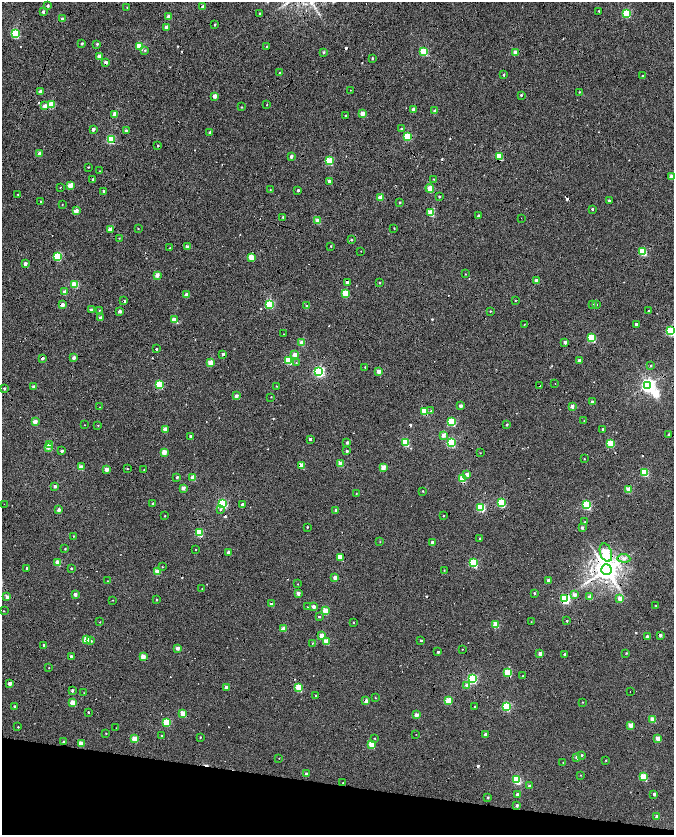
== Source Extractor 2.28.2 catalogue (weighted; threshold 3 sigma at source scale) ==
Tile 15 of 4 x 4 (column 3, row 4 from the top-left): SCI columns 2692-4034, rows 282-1946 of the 5378 x 7161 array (HDU 1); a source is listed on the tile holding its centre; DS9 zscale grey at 2 x 2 block average (1 PNG px = mean of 2 x 2 image px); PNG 676 x 837 px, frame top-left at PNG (2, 2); each listed source drawn as its Kron ellipse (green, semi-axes under 4 px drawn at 4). Shown black and unused: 11% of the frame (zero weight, under 7 of 14 exposures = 4% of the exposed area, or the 3 px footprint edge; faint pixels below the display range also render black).
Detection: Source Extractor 2.28.2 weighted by HDU 2 'WHT'; one run over the whole footprint, this tile lists its part. Background -0.013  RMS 0.0053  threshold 0.0217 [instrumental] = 3 sigma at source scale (4.09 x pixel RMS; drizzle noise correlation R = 1.36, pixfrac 0.8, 0.0396/0.0396 arcsec/px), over >= 5 px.
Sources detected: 372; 1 inside a brighter object's white glare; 49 cosmic-ray / hot-pixel residue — neither listed nor drawn; the other 322 listed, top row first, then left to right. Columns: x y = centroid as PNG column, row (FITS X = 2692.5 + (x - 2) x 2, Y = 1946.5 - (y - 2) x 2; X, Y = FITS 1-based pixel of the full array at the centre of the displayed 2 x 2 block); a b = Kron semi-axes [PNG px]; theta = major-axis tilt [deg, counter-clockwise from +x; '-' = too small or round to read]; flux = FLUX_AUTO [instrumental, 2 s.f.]
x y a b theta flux
48 6 2 2 - 3.1
127 7 2 2 - 0.57
203 7 2 2 - 7.2
599 11 2 2 - 1
43 12 3 2 - 3.1
259 13 2 2 - 0.83
627 13 3 3 - 63
169 16 3 2 - 13
62 19 3 2 - 3.1
215 25 3 2 - 1.4
166 27 2 2 - 7.5
15 34 3 3 - 83
82 43 3 2 - 1.9
97 44 3 2 - 1.6
140 46 3 3 - 40
266 47 3 2 - 1.1
145 50 3 3 - 1.2
324 52 3 3 - 2
424 52 3 3 - 51
515 52 3 2 - 14
99 56 2 2 - 11
372 58 2 2 - 1.4
106 62 2 2 - 5.3
280 73 2 2 - 1.7
504 75 3 2 - 1.7
642 76 2 2 - 1.2
350 90 2 2 - 0.38
40 92 2 2 - 7.9
579 92 2 2 - 0.71
521 95 2 2 - 1.5
215 96 2 2 - 12
51 105 3 3 - 37
267 105 2 2 - 0.63
45 106 3 2 - 9.3
241 107 2 2 - 0.73
414 110 2 2 - 11
435 111 2 2 - 7.4
362 113 2 2 - 16
115 114 2 2 - 16
345 115 2 2 - 1.1
93 129 2 2 - 6.2
401 129 3 2 - 1.3
126 131 2 2 - 3.1
210 132 2 2 - 4.4
407 136 3 3 - 43
111 139 3 3 - 82
158 146 2 2 - 1.1
39 154 2 2 - 9.5
291 156 2 2 - 5.6
499 156 3 3 - 35
329 161 3 3 - 51
88 167 2 2 - 0.64
99 171 2 2 - 0.36
672 177 2 2 - 11
93 179 2 2 - 2.9
434 179 3 2 - 0.72
329 181 2 2 - 6.7
70 186 3 3 - 24
60 187 2 2 - 0.5
430 188 4 2 - 22
270 190 3 2 - 0.61
298 190 2 2 - 2.8
104 191 2 2 - 2.8
18 194 3 2 - 0.61
380 197 2 2 - 12
439 197 2 2 - 1.6
609 201 3 2 - 2.6
41 202 2 2 - 0.73
400 203 2 2 - 1.3
62 205 2 2 - 0.53
592 209 3 2 - 1.2
76 211 3 2 - 14
431 213 3 3 - 35
478 215 2 2 - 1.9
283 217 2 2 - 1.5
521 218 2 2 - 1.2
318 221 3 2 - 20
394 228 2 2 - 0.72
110 229 3 2 - 15
138 229 3 2 - 0.55
119 238 2 2 - 0.63
351 240 2 2 - 1.5
331 246 2 2 - 0.93
187 247 2 2 - 9.4
170 248 2 2 - 0.56
361 251 2 2 - 0.34
643 252 3 3 - 46
58 256 3 3 - 68
251 257 3 2 - 30
25 264 2 2 - 7.6
465 274 2 2 - 0.53
157 275 2 2 - 13
536 281 2 2 - 10
347 282 2 2 - 7.7
379 283 2 2 - 0.9
75 284 3 3 - 40
65 292 2 2 - 13
345 293 3 3 - 35
186 294 2 2 - 9.8
124 301 3 2 - 3.3
515 301 2 2 - 0.52
269 304 3 3 - 76
592 304 2 2 - 1.5
62 305 2 2 - 10
596 305 2 2 - 0.57
307 306 2 2 - 5.9
91 310 2 2 - 3.3
99 310 3 2 - 0.67
120 311 2 2 - 5.6
490 311 2 2 - 0.69
648 311 2 2 - 1
100 318 2 2 - 4.8
174 320 2 2 - 17
524 324 2 2 - 0.46
636 324 2 2 - 3.3
670 331 3 3 - 85
284 334 2 2 - 3.9
592 338 3 3 - 59
565 342 2 2 - 5.2
302 343 3 2 - 17
156 349 2 2 - 1.7
223 354 3 2 - 2.6
295 355 2 2 - 14
42 358 3 2 - 5.8
74 358 2 2 - 5.8
289 360 3 3 - 54
579 360 2 2 - 4.5
211 363 3 2 - 23
296 363 2 2 - 0.68
651 366 3 3 - 1.2
365 367 2 2 - 0.76
319 372 3 3 - 160
378 372 2 2 - 12
555 383 2 2 - 0.29
160 385 3 3 - 51
648 385 4 4 - 360
33 386 2 2 - 1.5
276 386 2 2 - 0.63
540 386 2 2 - 1.1
4 389 2 2 - 2.6
236 396 2 2 - 7
271 397 2 2 - 0.44
592 402 2 2 - 2.4
460 406 2 2 - 5.4
572 406 2 2 - 7.3
100 407 2 2 - 0.35
424 411 3 3 - 40
431 411 2 2 - 0.82
584 421 2 2 - 0.51
35 422 2 2 - 14
452 422 3 3 - 58
507 424 2 2 - 1.7
84 425 2 2 - 0.35
98 425 3 2 - 0.9
165 429 2 2 - 14
603 429 2 2 - 2.7
668 434 2 2 - 1.2
443 435 2 2 - 12
191 436 2 2 - 5
310 439 2 2 - 2.8
347 442 3 2 - 2.4
405 442 3 3 - 52
451 442 3 3 - 87
611 443 3 3 - 43
49 445 2 2 - 9.6
48 447 3 2 - 11
62 451 2 2 - 3.9
347 451 2 2 - 2.8
164 452 3 2 - 16
480 453 2 2 - 0.46
584 459 2 2 - 0.62
341 463 3 2 - 22
302 465 3 2 - 18
81 467 2 2 - 17
383 467 3 2 - 18
106 469 2 2 - 11
127 469 2 2 - 0.75
144 470 2 2 - 0.57
644 472 3 3 - 60
467 474 2 2 - 7.8
177 477 2 2 - 2.3
193 477 2 2 - 19
462 479 3 3 - 35
55 486 2 2 - 5.1
183 488 2 2 - 9.3
628 490 3 2 - 19
423 491 2 2 - 0.77
356 493 2 2 - 0.66
153 503 3 2 - 0.72
222 503 3 3 - 120
501 503 3 3 - 75
4 504 2 2 - 0.88
242 504 2 2 - 3.7
587 505 3 3 - 92
481 507 3 3 - 71
59 510 2 2 - 6.9
220 510 3 2 - 1.1
336 510 2 2 - 4.4
165 516 2 2 - 0.6
443 516 2 2 - 0.66
585 522 3 2 - 1.5
307 527 2 2 - 1.1
582 527 3 2 - 3.2
199 533 3 3 - 52
73 536 2 2 - 0.62
480 538 2 2 - 1.1
380 542 2 2 - 0.4
432 543 2 2 - 7.6
65 549 2 2 - 0.93
196 549 2 2 - 0.45
228 552 2 2 - 5
606 553 9 6 -71 44
340 557 3 3 - 24
624 558 6 4 -4 3.5
58 562 3 2 - 26
473 563 3 3 - 90
162 567 2 2 - 0.6
27 568 2 2 - 3.8
71 568 2 2 - 1.1
444 570 2 2 - 0.6
606 570 5 5 - 1500
157 572 2 2 - 19
335 578 2 2 - 7.8
549 580 3 2 - 6.7
107 581 2 2 - 0.43
298 584 2 2 - 0.44
202 589 3 2 - 0.6
298 593 2 2 - 8
534 593 3 2 - 1.1
75 594 2 2 - 6.7
574 595 3 2 - 6
7 597 2 2 - 8.5
590 597 3 3 - 8
620 598 3 2 - 15
565 599 4 3 - 110
113 600 2 2 - 0.53
157 600 2 2 - 0.79
271 604 3 2 - 6.6
656 605 2 2 - 0.61
314 606 3 2 - 7.1
308 607 3 2 - 1.5
4 611 2 2 - 0.54
325 611 3 3 - 23
319 617 2 2 - 1.4
567 621 2 2 - 1.1
100 622 2 2 - 0.59
531 622 2 2 - 0.44
353 623 2 2 - 0.56
496 624 3 3 - 30
284 629 3 2 - 14
660 635 2 2 - 5
322 636 2 2 - 14
647 636 2 2 - 2.8
86 639 3 2 - 24
421 640 2 2 - 1.4
91 641 3 3 - 1.3
326 641 3 3 - 14
313 643 3 2 - 0.57
44 645 2 2 - 3
177 648 2 2 - 8.7
462 649 2 2 - 0.38
438 652 2 2 - 2.3
540 653 2 2 - 7.4
626 653 3 2 - 0.8
564 654 2 2 - 1.8
71 656 2 2 - 4.1
143 657 2 2 - 17
49 668 2 2 - 0.61
508 673 3 3 - 46
522 676 2 2 - 0.41
472 678 3 3 - 120
10 683 2 2 - 9.6
467 685 3 3 - 11
226 687 2 2 - 9.2
299 687 3 3 - 41
72 690 2 2 - 4.1
630 692 2 2 - 0.46
84 693 2 2 - 0.41
316 695 2 2 - 0.87
375 698 2 2 - 0.59
448 700 3 3 - 31
366 701 3 2 - 11
583 702 3 2 - 0.59
73 703 3 3 - 23
15 706 2 2 - 3.3
475 706 2 2 - 0.61
506 706 3 3 - 89
88 712 2 2 - 1.2
183 713 3 2 - 21
416 715 2 2 - 12
653 719 3 3 - 19
166 722 3 3 - 46
630 725 3 2 - 13
18 727 2 2 - 0.73
116 728 2 2 - 0.33
106 733 2 2 - 0.56
416 734 2 2 - 0.31
485 734 2 2 - 3.7
161 736 2 2 - 0.74
200 737 2 2 - 0.9
375 738 2 2 - 0.65
658 738 3 3 - 15
135 739 3 3 - 23
64 741 2 2 - 1.7
81 743 2 2 - 17
372 744 3 3 - 27
582 755 3 3 - 1.3
577 757 2 2 - 5.9
279 758 2 2 - 0.48
606 760 2 2 - 0.59
563 762 2 2 - 0.59
307 774 2 2 - 6.6
581 775 2 2 - 0.53
643 777 3 3 - 39
517 780 3 3 - 67
343 783 2 2 - 0.64
529 786 2 2 - 5.1
517 794 3 2 - 2
654 794 3 2 - 2.5
488 797 2 2 - 1.8
517 805 3 2 - 3.2
657 816 2 2 - 5.3
Overlapping masked pixels (flux is a lower limit): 31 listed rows (the first 20) at x y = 169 16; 15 34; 424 52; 106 62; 111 139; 499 156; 431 213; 347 282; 345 293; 124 301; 62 305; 223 354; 42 358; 289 360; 540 386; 424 411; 191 436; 164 452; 302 465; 462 479
Isophote crosses this tile's border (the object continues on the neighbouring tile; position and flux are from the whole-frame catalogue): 2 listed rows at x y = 672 177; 670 331